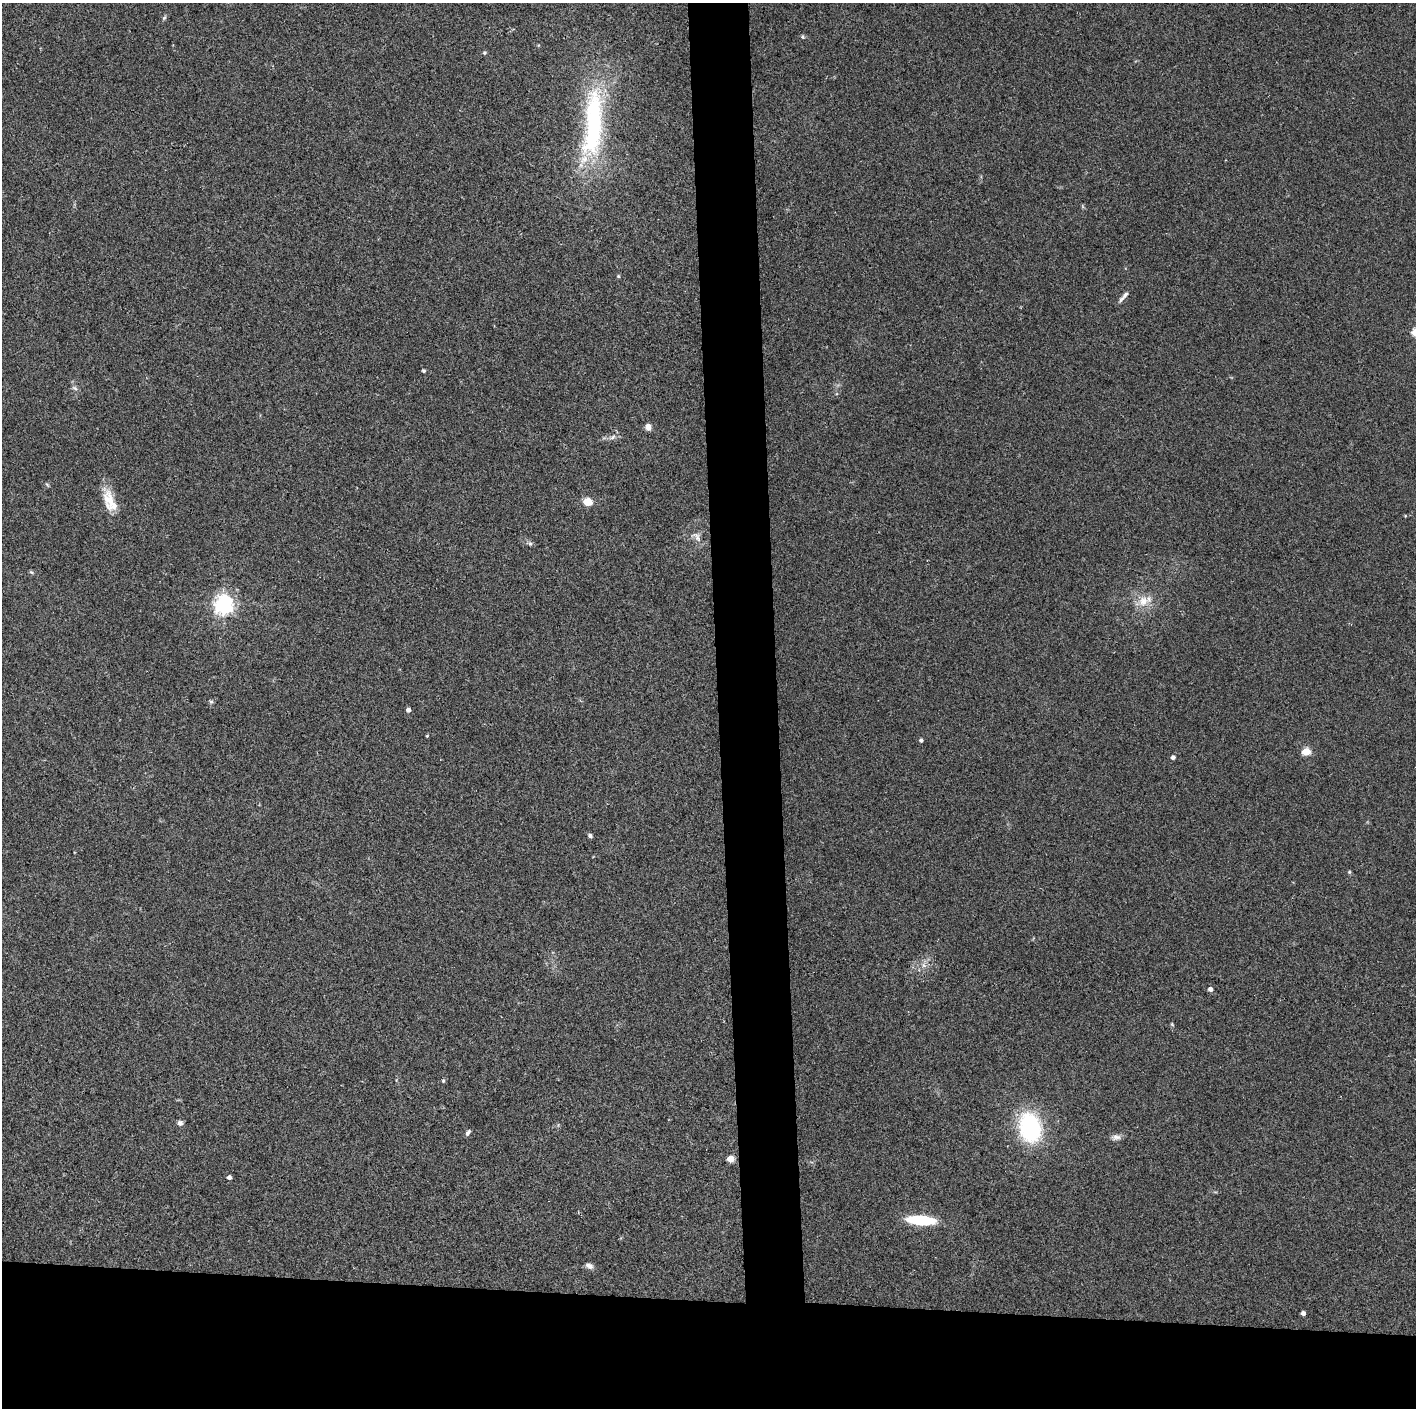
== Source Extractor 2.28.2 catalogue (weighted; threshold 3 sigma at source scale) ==
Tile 8 of 3 x 3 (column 2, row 3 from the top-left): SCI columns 1415-2828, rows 1-1406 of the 4242 x 4218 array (HDU 1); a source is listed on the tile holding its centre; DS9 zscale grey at full resolution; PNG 1418 x 1410 px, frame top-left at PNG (2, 3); no overlay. Shown black and unused: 12% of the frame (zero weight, under 2 of 3 exposures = <1% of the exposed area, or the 3 px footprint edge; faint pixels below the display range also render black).
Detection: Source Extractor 2.28.2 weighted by HDU 2 'WHT'; one run over the whole footprint, this tile lists its part. Background 0.077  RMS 0.0093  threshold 0.0418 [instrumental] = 3 sigma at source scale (4.5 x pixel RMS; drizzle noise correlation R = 1.50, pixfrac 1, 0.05/0.05 arcsec/px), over >= 5 px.
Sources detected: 43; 1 inside a brighter object's white glare — not listed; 3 inside a brighter listed object's ellipse — not listed separately; the other 39 listed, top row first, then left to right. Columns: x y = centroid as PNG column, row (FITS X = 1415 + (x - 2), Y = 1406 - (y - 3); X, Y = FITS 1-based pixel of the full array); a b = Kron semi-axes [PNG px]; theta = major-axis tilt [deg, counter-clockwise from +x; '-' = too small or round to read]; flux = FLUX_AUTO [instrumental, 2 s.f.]
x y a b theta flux
164 18 7 4 58 1.5
802 37 6 5 - 1.4
484 53 5 5 - 1.6
594 125 107 24 89 140
618 276 5 4 - 1.1
1122 299 12 6 41 3.1
424 371 4 4 - 1.8
75 388 8 5 -27 2.2
648 427 7 6 - 6.8
612 437 10 5 25 3.6
47 485 7 3 -45 1.1
109 500 30 14 -73 20
587 502 8 7 - 12
1405 516 4 3 - 0.82
697 537 17 7 -58 6.2
530 544 6 5 - 1.8
31 572 6 4 -43 1.2
1143 601 15 13 49 14
224 604 7 6 - 500
211 702 6 5 - 1.5
408 710 4 4 - 4.7
427 736 4 3 - 0.94
921 740 4 4 - 2.5
1306 751 5 4 - 35
1173 757 4 4 - 3.3
590 836 5 4 - 2.2
1349 872 5 4 - 1.2
1210 989 4 4 - 4.5
1172 1024 5 3 - 0.93
443 1081 5 4 - 1.3
180 1123 7 7 - 3.1
1030 1127 29 20 -77 100
468 1132 8 4 54 2.3
1116 1137 13 7 4 4.4
730 1159 5 4 - 21
229 1177 4 4 - 4.5
921 1220 24 7 -4 59
589 1266 10 6 -25 4.2
1303 1313 4 4 - 4